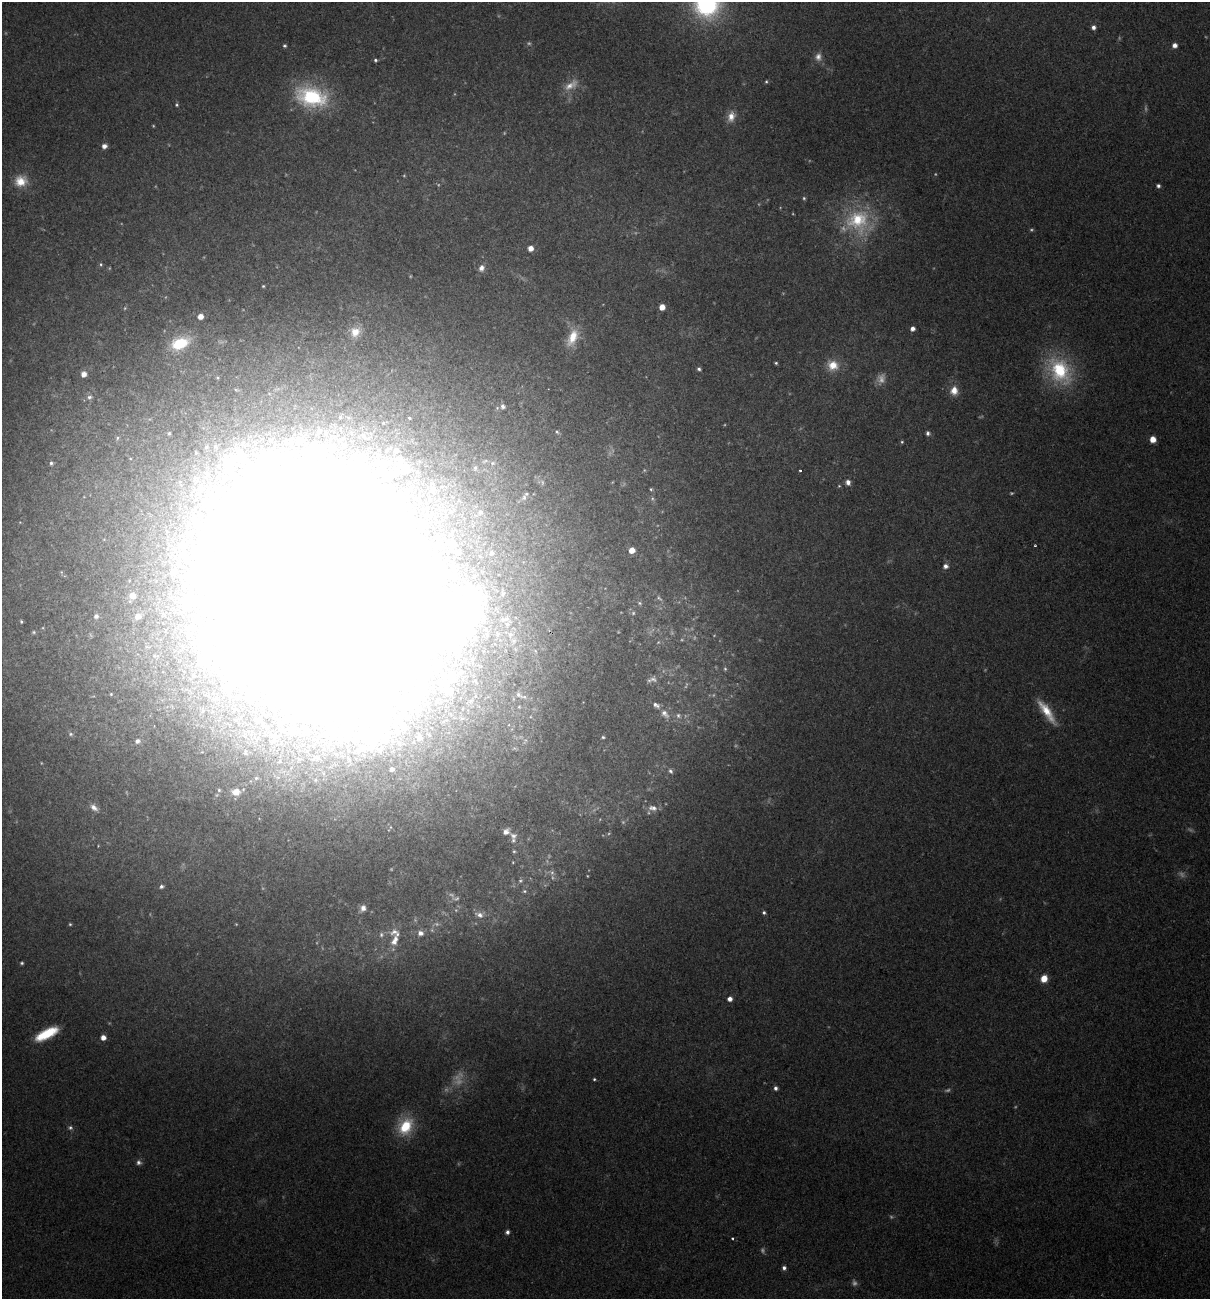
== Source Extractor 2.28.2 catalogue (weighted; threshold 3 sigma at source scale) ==
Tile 6 of 4 x 4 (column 2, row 2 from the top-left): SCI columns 1333-2540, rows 2595-3891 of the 5204 x 5188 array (HDU 1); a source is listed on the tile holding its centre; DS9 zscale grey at full resolution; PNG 1212 x 1301 px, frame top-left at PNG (2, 2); no overlay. Shown black and unused: <1% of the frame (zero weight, under 2 of 3 exposures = <1% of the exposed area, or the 3 px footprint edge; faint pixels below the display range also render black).
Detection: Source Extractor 2.28.2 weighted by HDU 2 'WHT'; one run over the whole footprint, this tile lists its part. Background 0.0979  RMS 0.0095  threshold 0.0429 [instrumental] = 3 sigma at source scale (4.5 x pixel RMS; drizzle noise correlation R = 1.50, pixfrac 1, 0.05/0.05 arcsec/px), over >= 5 px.
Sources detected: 185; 28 too faint to see at this stretch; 25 inside a brighter object's white glare — not listed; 13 inside a brighter listed object's ellipse — not listed separately; the other 119 listed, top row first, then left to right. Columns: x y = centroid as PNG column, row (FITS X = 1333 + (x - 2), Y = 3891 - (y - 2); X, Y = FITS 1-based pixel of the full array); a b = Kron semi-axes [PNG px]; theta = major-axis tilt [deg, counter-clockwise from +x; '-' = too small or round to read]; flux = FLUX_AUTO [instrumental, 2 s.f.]
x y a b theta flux
707 5 25 24 - 140
1093 27 5 5 - 3.8
1175 45 5 5 - 5.1
285 46 4 4 - 1.6
818 57 12 10 -88 7
375 60 4 4 - 1.8
766 81 4 4 - 1.3
312 97 36 22 -14 80
177 105 5 4 - 1.4
731 116 14 10 75 9.6
104 146 6 5 - 4.9
21 181 17 15 17 19
1158 186 4 4 - 2.6
804 198 4 4 - 1.3
858 220 35 35 - 76
530 248 5 5 - 7
481 268 8 7 - 5
263 286 3 3 - 0.96
662 307 5 5 - 9.3
200 316 4 4 - 8.5
912 329 4 4 - 4.3
355 332 12 11 - 11
572 337 25 12 65 22
180 343 20 12 19 35
776 363 4 4 - 1.4
833 365 15 13 -28 16
699 369 4 3 - 2.1
1060 370 36 24 -56 73
84 374 6 6 - 6.9
954 391 12 10 86 10
90 397 8 6 5 3.5
503 406 8 7 - 4.2
409 418 3 3 - 1
557 432 7 5 -33 2
169 433 6 5 - 1.9
928 433 6 5 - 2.5
117 438 6 5 - 1.7
1153 439 5 5 - 11
902 442 5 4 - 1.3
206 447 8 7 - 4
396 450 7 7 - 4.3
196 453 7 5 -76 2.6
485 461 11 5 19 3.1
51 463 5 4 - 2
492 463 8 7 - 3.7
401 467 24 12 11 22
475 468 8 6 67 3.5
800 470 3 2 - 2
848 482 6 5 - 4.7
201 489 12 10 36 13
651 489 4 4 - 1.2
433 490 13 8 75 8.1
524 498 8 6 89 2.8
653 499 6 4 -70 1.6
480 512 7 6 - 2.8
182 544 9 8 - 5.2
453 545 7 6 - 4.3
1035 545 3 3 - 0.97
632 550 5 5 - 13
458 552 6 5 - 2.6
491 553 6 6 - 2.4
945 566 6 5 - 4.4
320 587 186 114 -71 9200
132 596 8 8 - 7.9
659 598 10 5 -38 2.7
182 602 10 9 - 8.1
640 603 7 5 -28 2
633 613 6 6 - 2.1
96 616 6 6 - 3.2
138 616 7 6 - 6.6
504 619 16 7 14 7.3
21 621 5 3 - 1.4
34 632 5 4 - 1.4
497 634 9 6 -89 3.2
510 634 8 7 - 4.6
725 669 6 5 - 1.4
652 679 15 7 15 4.9
449 691 14 8 -31 11
111 694 4 4 - 1
519 695 10 6 -39 3.8
519 707 5 5 - 1.4
1047 712 34 9 -55 23
665 714 15 8 -46 7.1
678 715 7 5 -76 2.5
462 718 10 7 -4 6
71 734 7 5 -22 2.1
419 737 9 8 - 7.8
603 737 4 4 - 1.4
137 741 9 8 - 5.8
392 769 5 4 - 3
670 771 7 5 -56 2.3
219 790 4 4 - 1.5
236 792 9 7 0 8.9
94 807 11 7 -43 5.6
653 808 13 8 -9 6.5
506 832 8 6 22 6
513 836 9 8 - 4.2
514 851 4 4 - 1.2
520 881 6 5 - 1.7
161 886 5 5 - 2.1
524 891 6 5 - 1.5
363 908 7 6 - 5.2
764 912 4 4 - 1.9
479 915 12 7 -22 5.1
70 924 3 3 - 1.2
420 933 6 6 - 5.2
381 935 7 5 77 2.3
395 940 18 9 73 12
22 963 5 4 - 1.5
1044 978 6 6 - 14
730 999 4 4 - 5.5
47 1034 24 9 27 34
103 1037 5 4 - 7.9
594 1079 3 3 - 1.3
775 1088 5 4 - 2.9
405 1126 20 16 60 40
507 1232 6 5 - 2.9
732 1238 3 3 - 1.1
784 1268 5 5 - 3.2
Overlapping masked pixels (flux is a lower limit): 1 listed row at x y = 320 587
Isophote crosses this tile's border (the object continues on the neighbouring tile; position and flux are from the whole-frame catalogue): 2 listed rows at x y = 707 5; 320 587